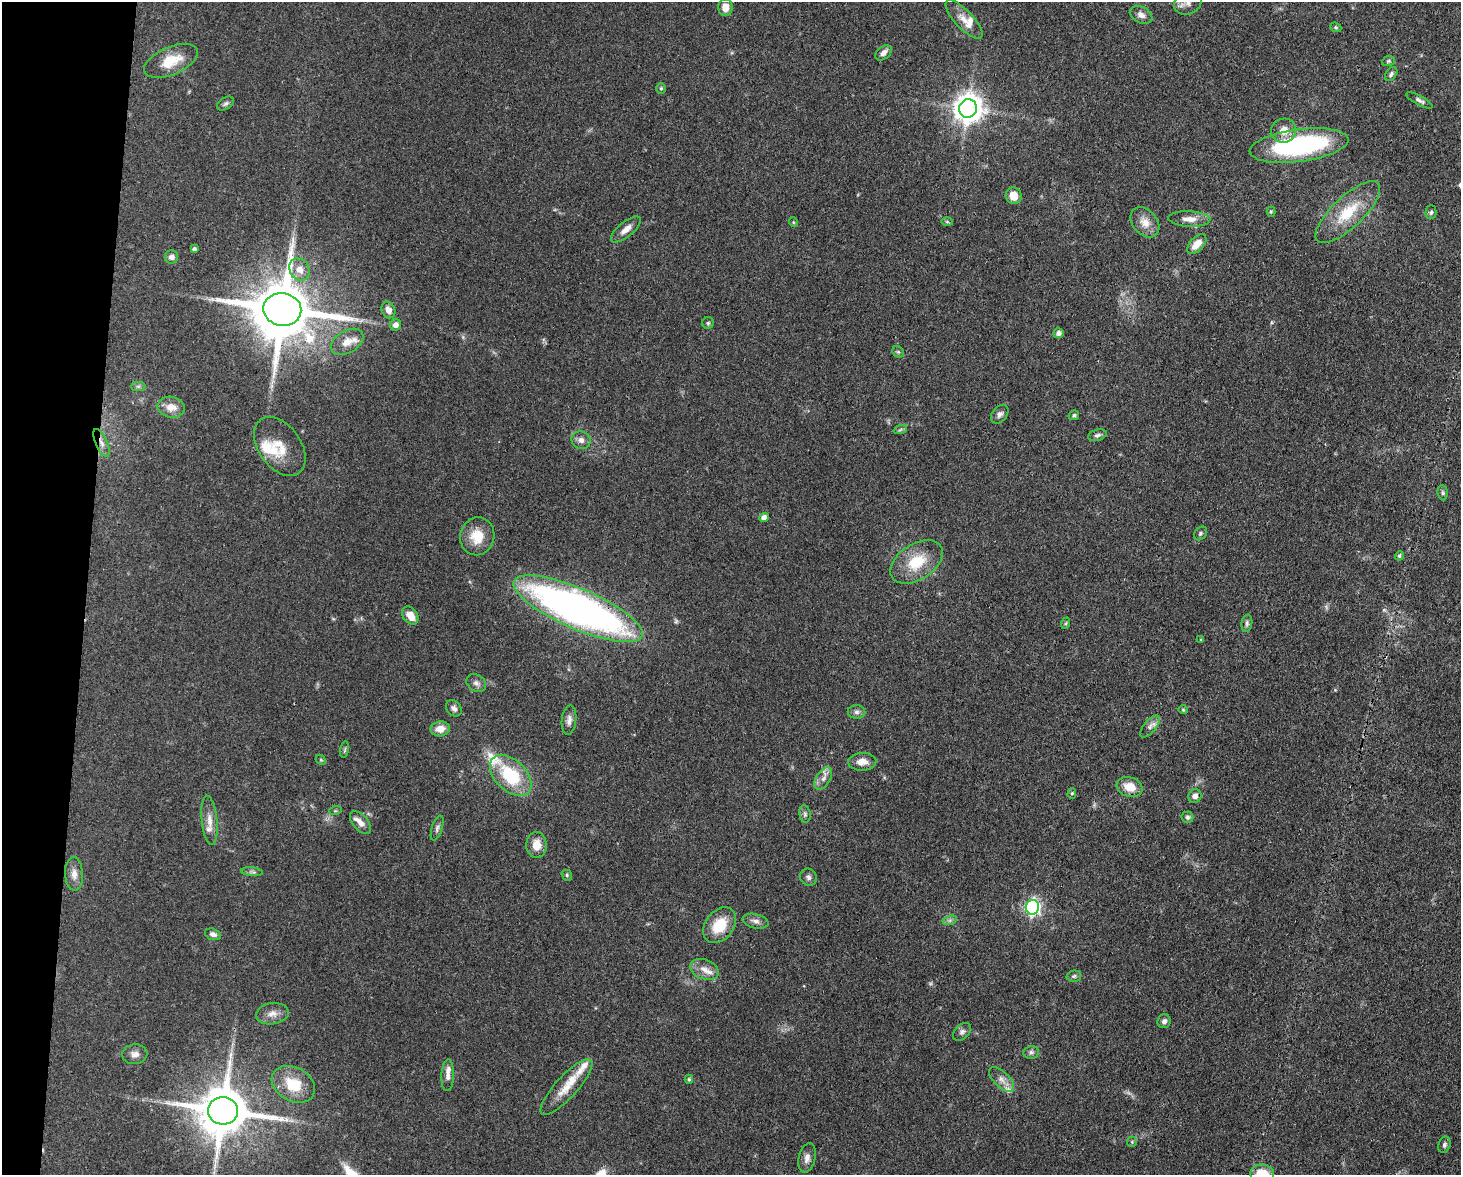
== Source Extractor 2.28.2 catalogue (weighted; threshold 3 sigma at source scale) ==
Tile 7 of 3 x 4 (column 1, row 3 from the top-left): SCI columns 305-1763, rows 1249-2421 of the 4864 x 4844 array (HDU 1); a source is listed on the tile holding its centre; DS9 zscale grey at full resolution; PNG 1463 x 1177 px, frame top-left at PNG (2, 2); each listed source drawn as its Kron ellipse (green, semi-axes under 4 px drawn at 4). Shown black and unused: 6% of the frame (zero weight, under 3 of 4 exposures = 9% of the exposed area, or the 3 px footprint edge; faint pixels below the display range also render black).
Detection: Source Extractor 2.28.2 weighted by HDU 2 'WHT'; one run over the whole footprint, this tile lists its part. Background 0.0931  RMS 0.0046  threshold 0.0207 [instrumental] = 3 sigma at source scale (4.5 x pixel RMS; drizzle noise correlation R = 1.50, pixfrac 1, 0.05/0.05 arcsec/px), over >= 5 px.
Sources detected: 116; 13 inside a brighter listed object's ellipse — not listed separately; the other 103 listed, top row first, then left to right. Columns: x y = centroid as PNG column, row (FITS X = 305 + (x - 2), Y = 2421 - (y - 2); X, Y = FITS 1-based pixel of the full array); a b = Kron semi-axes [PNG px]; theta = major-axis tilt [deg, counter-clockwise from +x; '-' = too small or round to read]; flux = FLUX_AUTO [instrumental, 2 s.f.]
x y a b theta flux
1188 3 14 11 25 3.7
725 7 8 7 - 5
1141 15 12 8 -26 2.5
964 19 25 9 -46 5.4
1336 27 6 4 -22 0.65
884 53 9 6 40 2.1
171 61 28 14 23 10
1388 61 6 5 - 0.72
1391 74 8 5 55 1.1
661 88 5 5 - 0.67
1419 100 14 4 -28 1.5
226 104 9 6 32 1.2
968 108 9 9 - 620
1284 131 12 12 - 5.4
1299 145 50 16 7 70
1014 196 8 7 - 5.5
1271 212 5 4 - 0.55
1348 212 42 15 43 18
1431 212 7 5 89 1
1189 219 21 7 -2 4.5
793 222 5 3 - 0.43
947 222 6 4 -2 0.6
1145 222 17 12 -49 5.1
626 229 18 7 40 3.6
1197 244 12 7 46 5.1
194 249 4 3 - 1.1
171 257 6 6 - 2.1
299 269 11 9 -56 4.4
282 309 19 16 -11 4000
388 310 8 6 -66 3.1
708 323 6 6 - 0.85
395 325 6 5 - 2.6
1058 333 5 5 - 1.8
347 342 17 11 31 4.9
898 352 6 5 - 0.75
138 386 7 4 0 0.96
171 407 14 10 -10 5.3
1000 414 10 7 52 1.8
1074 415 5 4 - 0.84
900 430 7 4 20 0.74
1097 435 9 5 17 1.3
581 440 10 8 -23 2.3
101 443 15 6 -66 2.4
280 446 33 21 -55 12
1443 493 8 5 -85 0.87
764 517 5 4 - 2.6
1200 533 7 6 - 0.97
477 536 19 17 76 10
1399 556 5 4 - 0.83
917 562 29 18 33 16
578 609 70 20 -23 250
410 616 10 7 -55 5.2
1066 623 6 4 71 0.58
1247 623 8 5 82 1.2
1201 639 3 3 - 0.47
476 683 10 8 -35 1.9
454 708 9 7 -48 1.9
1183 710 4 4 - 0.5
857 712 9 6 -1 1.4
569 720 15 7 84 2.3
1150 726 13 6 51 2.3
440 729 9 7 10 5
345 750 8 4 81 0.74
321 760 6 4 -44 0.62
862 762 14 9 3 4.6
511 775 25 15 -44 26
823 778 12 7 58 2.7
1130 787 13 9 -18 6.6
1072 793 5 4 - 0.69
1195 796 7 6 - 2.5
335 811 6 4 18 0.57
805 814 9 5 -81 1.1
1187 817 6 5 - 1
209 820 25 7 -84 4.6
360 823 14 7 -49 3.1
437 828 13 5 73 1.5
536 845 13 10 88 6.2
252 872 11 4 -5 1.2
74 874 17 9 -87 3.6
567 875 6 5 - 0.74
808 877 9 8 - 1.6
1033 907 7 6 - 120
950 920 7 4 19 1.1
755 921 13 7 -13 2.2
720 925 20 14 52 12
213 934 8 5 -17 1.6
704 969 15 9 -21 3.9
1074 976 7 5 15 0.86
272 1014 16 10 8 3.9
1164 1021 7 6 - 1.7
962 1032 10 7 44 1.6
1031 1052 8 6 10 1.3
135 1054 12 10 3 2.7
448 1075 16 6 88 2.4
689 1079 4 4 - 0.6
1001 1079 16 7 -44 3.4
293 1084 23 17 -29 13
566 1087 36 11 48 9.1
223 1111 15 14 - 2600
1132 1142 5 5 - 0.61
1444 1145 8 6 73 1.2
807 1158 15 8 78 2.9
1262 1174 12 10 -7 11
Overlapping masked pixels (flux is a lower limit): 2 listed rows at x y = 101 443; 578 609
Isophote crosses this tile's border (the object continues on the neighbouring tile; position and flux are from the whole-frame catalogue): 2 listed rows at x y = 1188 3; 1262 1174